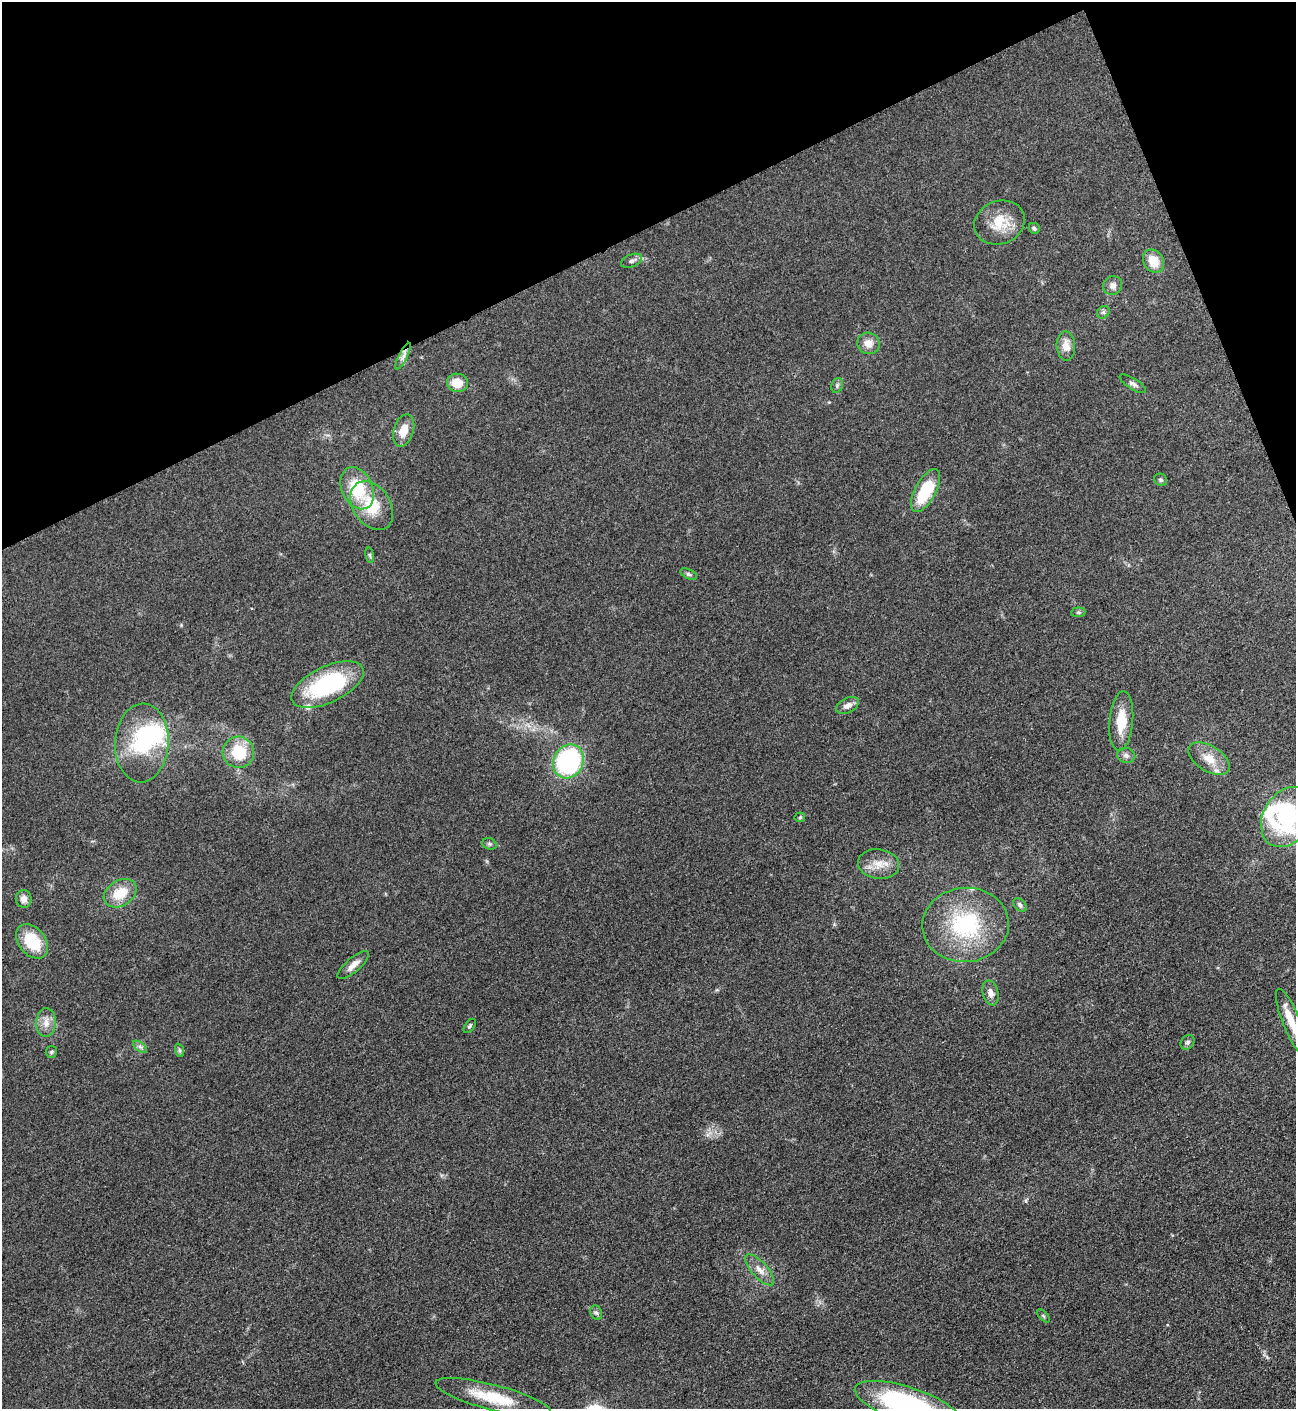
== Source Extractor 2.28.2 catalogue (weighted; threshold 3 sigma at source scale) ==
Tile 3 of 4 x 4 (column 3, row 1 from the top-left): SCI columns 2752-4045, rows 4229-5635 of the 5636 x 5647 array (HDU 1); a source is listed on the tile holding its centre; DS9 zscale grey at full resolution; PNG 1298 x 1411 px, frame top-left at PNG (2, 2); each listed source drawn as its Kron ellipse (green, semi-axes under 4 px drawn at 4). Shown black and unused: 20% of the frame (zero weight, under 3 of 5 exposures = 1% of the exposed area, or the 3 px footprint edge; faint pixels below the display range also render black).
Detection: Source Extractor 2.28.2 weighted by HDU 2 'WHT'; one run over the whole footprint, this tile lists its part. Background 0.095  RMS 0.0068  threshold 0.0304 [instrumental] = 3 sigma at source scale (4.5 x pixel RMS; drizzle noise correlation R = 1.50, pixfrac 1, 0.05/0.05 arcsec/px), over >= 5 px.
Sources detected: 56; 2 inside a brighter object's white glare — neither listed nor drawn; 3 inside a brighter listed object's ellipse — not listed separately; the other 51 listed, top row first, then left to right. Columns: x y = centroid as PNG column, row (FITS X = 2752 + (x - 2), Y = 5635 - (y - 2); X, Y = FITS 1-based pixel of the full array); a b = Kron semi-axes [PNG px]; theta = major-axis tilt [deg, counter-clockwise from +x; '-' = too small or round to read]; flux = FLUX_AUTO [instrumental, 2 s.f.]
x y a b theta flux
999 222 26 21 21 18
1034 228 6 5 - 1.4
632 261 11 6 21 2.5
1153 261 12 10 -57 12
1113 286 10 9 - 3.8
1103 312 7 5 44 1.6
868 343 11 10 - 6.4
1066 346 14 9 -88 6.7
403 356 15 4 64 2.9
457 383 10 9 - 11
1133 384 15 5 -32 2.4
837 385 8 5 70 1.5
404 430 17 10 73 9.3
1161 480 7 6 - 1.4
357 488 22 15 -65 29
926 490 24 10 62 35
372 506 26 18 -56 24
370 555 8 4 -81 1.2
689 574 9 4 -25 1.5
1078 612 7 5 6 1.1
327 685 39 18 25 73
847 705 12 7 27 3.9
1121 721 30 12 85 16
142 743 39 27 87 56
238 752 16 15 - 26
1126 755 9 7 -14 2.6
1209 759 23 12 -32 12
568 761 17 15 62 110
800 817 5 5 - 0.89
1287 817 32 23 60 86
489 844 7 5 -21 1.4
879 864 21 15 -8 11
120 893 17 12 32 16
24 899 9 8 - 4.3
1020 905 8 5 -47 1.8
965 925 43 37 5 64
32 941 19 13 -51 24
353 965 20 7 41 5.6
991 993 13 7 -76 4.2
46 1022 14 9 86 6
1291 1022 35 8 -68 14
470 1026 8 4 54 1.2
1187 1042 8 6 52 1.7
140 1047 8 4 -37 1.7
179 1050 7 4 -71 1.1
51 1052 6 5 - 1.1
760 1270 19 8 -48 6
596 1313 7 5 -66 1.5
1043 1316 8 3 -45 0.88
493 1397 59 12 -14 28
908 1405 55 17 -18 130
Isophote crosses this tile's border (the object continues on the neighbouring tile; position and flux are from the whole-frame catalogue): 3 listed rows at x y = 1287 817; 1291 1022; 908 1405